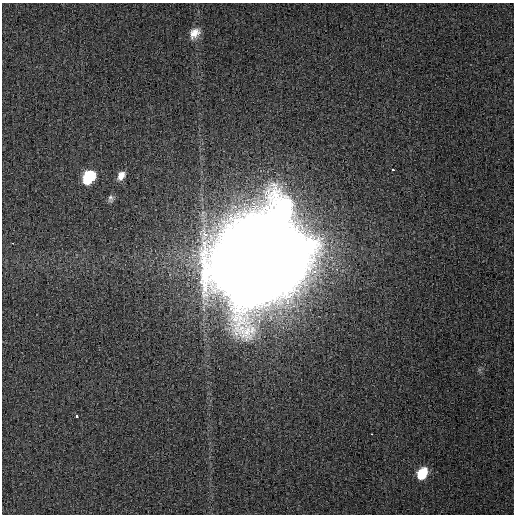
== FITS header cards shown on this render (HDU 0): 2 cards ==
NAXIS1  =                  512
NAXIS2  =                  512

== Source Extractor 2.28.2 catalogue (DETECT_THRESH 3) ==
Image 512 x 512 px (HDU 0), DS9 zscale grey, 1 PNG px = 1 image px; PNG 516 x 516 px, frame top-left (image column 1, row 512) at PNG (2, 3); no overlay
Background 0.00144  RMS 0.0034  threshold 0.0102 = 3 sigma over >= 5 px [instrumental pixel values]
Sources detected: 10; all 10 listed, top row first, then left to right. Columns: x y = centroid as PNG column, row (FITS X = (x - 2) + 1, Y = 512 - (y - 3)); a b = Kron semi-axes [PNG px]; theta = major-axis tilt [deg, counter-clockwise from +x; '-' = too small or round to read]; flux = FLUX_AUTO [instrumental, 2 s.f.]
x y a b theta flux
194 33 14 10 49 2.8
393 170 3 2 - 1.6
121 176 10 7 55 1.7
88 177 11 9 56 11
110 199 9 6 -90 0.68
13 243 3 2 - 0.61
260 257 47 41 20 8000
77 416 3 3 - 1.8
372 434 3 2 - 0.56
422 473 11 8 60 7.1